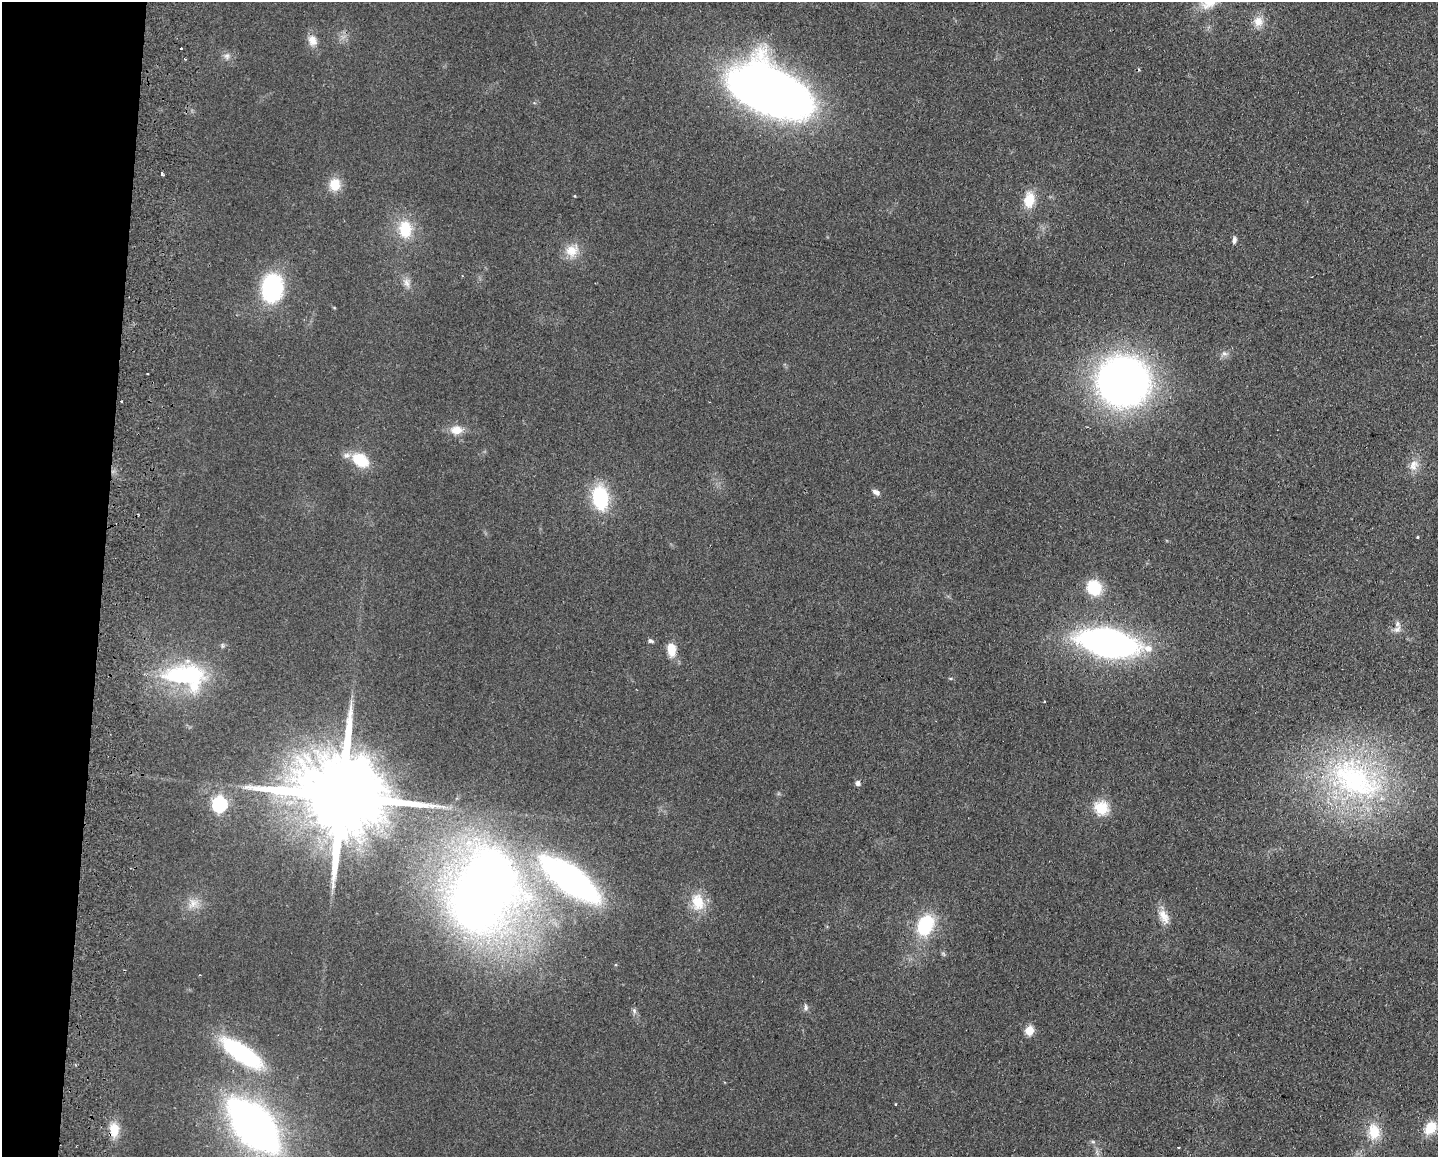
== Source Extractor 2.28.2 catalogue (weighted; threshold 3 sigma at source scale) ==
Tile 7 of 3 x 4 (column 1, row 3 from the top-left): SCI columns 169-1604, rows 1164-2318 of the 4757 x 4636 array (HDU 1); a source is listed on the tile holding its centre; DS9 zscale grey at full resolution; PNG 1440 x 1159 px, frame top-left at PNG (2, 2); no overlay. Shown black and unused: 7% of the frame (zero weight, under 2 of 3 exposures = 3% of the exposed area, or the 3 px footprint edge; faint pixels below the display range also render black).
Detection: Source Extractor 2.28.2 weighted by HDU 2 'WHT'; one run over the whole footprint, this tile lists its part. Background 0.0578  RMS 0.01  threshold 0.0467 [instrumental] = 3 sigma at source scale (4.5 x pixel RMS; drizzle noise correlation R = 1.50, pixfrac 1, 0.05/0.05 arcsec/px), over >= 5 px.
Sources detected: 56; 1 inside a brighter object's white glare — not listed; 2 inside a brighter listed object's ellipse — not listed separately; the other 53 listed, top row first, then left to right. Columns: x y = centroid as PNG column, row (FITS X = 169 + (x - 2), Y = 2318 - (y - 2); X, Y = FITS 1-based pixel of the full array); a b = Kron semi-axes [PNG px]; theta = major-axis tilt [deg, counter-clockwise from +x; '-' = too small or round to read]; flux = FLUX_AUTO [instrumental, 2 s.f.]
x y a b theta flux
1210 3 30 13 24 21
1258 21 13 13 - 12
312 40 14 11 -66 10
181 48 2 2 - 0.94
227 56 9 8 - 4.5
771 91 73 40 -28 860
162 174 3 3 - 2
335 185 13 12 - 21
575 196 4 3 - 0.86
1029 200 21 13 81 22
405 229 18 14 -89 36
1234 240 9 5 83 3.6
572 250 19 15 30 18
407 283 14 9 -74 7.4
272 288 25 20 84 110
1224 353 9 5 -7 3.5
148 374 3 2 - 1.7
1123 381 33 32 - 760
122 401 2 2 - 1.3
456 430 13 10 -2 14
360 460 19 13 -34 35
1414 465 16 12 65 11
876 492 9 6 -29 4.9
600 498 25 16 -82 71
1418 537 3 3 - 1.6
1094 588 15 14 - 39
1397 629 13 8 46 6.4
651 641 7 5 -24 2.4
1108 643 37 16 -11 630
671 649 12 8 -81 21
183 676 60 26 2 130
1044 702 3 2 - 0.91
1355 780 91 55 -29 300
858 783 6 6 - 3.4
341 796 31 19 -8 24000
219 804 7 6 - 250
1101 808 18 17 - 25
570 879 48 19 -37 440
484 890 68 46 62 1100
698 902 24 16 -81 27
193 903 17 11 42 13
1164 916 21 11 -65 13
925 925 21 14 64 69
806 1008 10 5 -86 3
634 1011 8 6 -70 2.9
1029 1030 5 5 - 44
241 1053 49 16 -35 130
895 1104 2 2 - 1.1
253 1125 44 23 -48 700
1430 1128 16 11 50 22
114 1129 16 11 -88 19
1374 1132 21 14 -82 25
1178 1147 3 2 - 0.85
Overlapping masked pixels (flux is a lower limit): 1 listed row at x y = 114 1129
Isophote crosses this tile's border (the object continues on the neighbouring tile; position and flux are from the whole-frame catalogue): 2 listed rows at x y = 1210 3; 253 1125